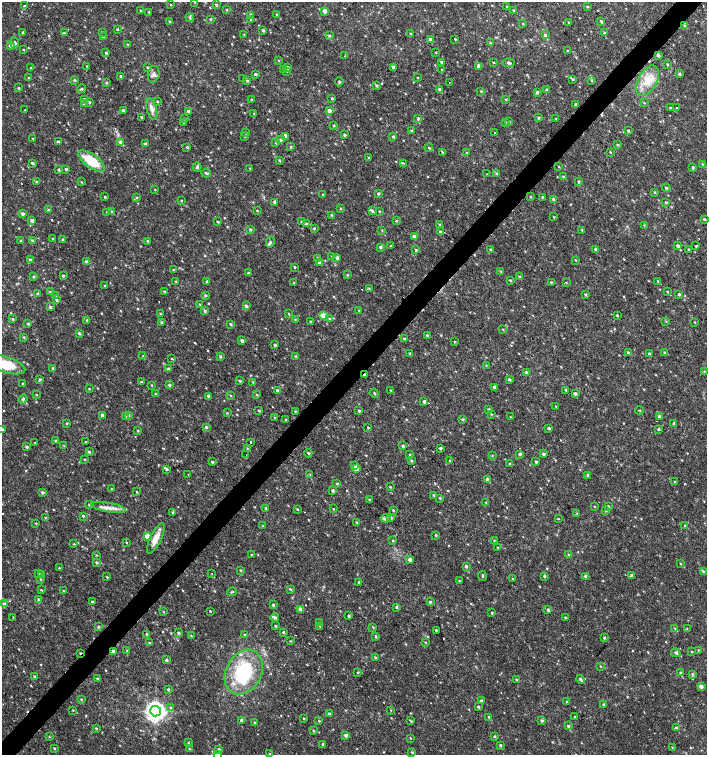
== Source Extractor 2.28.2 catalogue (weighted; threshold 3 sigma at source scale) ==
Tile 10 of 4 x 4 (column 2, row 3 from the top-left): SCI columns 1636-3044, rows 1507-3012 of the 6025 x 6031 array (HDU 1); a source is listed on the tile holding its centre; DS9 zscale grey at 2 x 2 block average (1 PNG px = mean of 2 x 2 image px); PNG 709 x 757 px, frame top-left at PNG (2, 2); each listed source drawn as its Kron ellipse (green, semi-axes under 4 px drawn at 4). Shown black and unused: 4% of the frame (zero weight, under 2 of 3 exposures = <1% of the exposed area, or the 3 px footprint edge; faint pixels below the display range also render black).
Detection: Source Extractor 2.28.2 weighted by HDU 2 'WHT'; one run over the whole footprint, this tile lists its part. Background 0.0181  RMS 0.0033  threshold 0.0151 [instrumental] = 3 sigma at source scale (4.5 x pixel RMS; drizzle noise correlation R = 1.50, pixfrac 1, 0.0396/0.0396 arcsec/px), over >= 5 px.
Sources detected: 702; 10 cosmic-ray / hot-pixel residue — neither listed nor drawn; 8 inside a brighter listed object's ellipse — not listed separately; of the other 684, all 500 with FLUX_AUTO >= 0.477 (the completeness limit of this list) listed and drawn (184 fainter detections not listed), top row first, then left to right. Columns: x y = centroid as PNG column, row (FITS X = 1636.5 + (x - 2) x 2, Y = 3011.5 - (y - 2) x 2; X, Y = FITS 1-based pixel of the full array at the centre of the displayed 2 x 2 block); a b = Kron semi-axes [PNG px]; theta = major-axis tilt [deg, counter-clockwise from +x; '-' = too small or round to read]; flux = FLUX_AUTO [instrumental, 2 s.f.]
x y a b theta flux
195 2 3 2 - 0.58
170 4 3 2 - 0.6
216 5 3 3 - 1.1
24 6 2 2 - 0.7
507 7 2 2 - 0.53
587 7 3 3 - 0.83
226 10 3 2 - 0.72
514 10 3 3 - 0.72
140 11 3 3 - 0.79
324 11 3 3 - 4.3
149 12 2 2 - 0.91
251 15 3 3 - 1.3
277 15 3 2 - 0.97
190 18 4 3 - 1
210 19 3 3 - 0.79
250 20 3 2 - 0.62
601 21 4 2 - 1
170 22 3 3 - 1.1
569 23 3 2 - 0.79
523 24 3 2 - 0.51
685 26 4 4 - 1.4
117 29 2 2 - 0.97
263 30 3 2 - 1.4
102 32 2 2 - 0.52
23 33 3 2 - 0.75
64 33 3 3 - 0.81
604 33 3 3 - 1.2
244 34 3 2 - 0.51
411 34 3 2 - 0.78
545 35 3 3 - 1.2
329 36 4 3 - 1.2
103 37 2 2 - 0.82
430 39 3 3 - 2.2
455 39 2 2 - 0.57
15 43 5 4 - 1.4
490 43 3 2 - 0.6
127 44 3 2 - 0.55
11 46 3 3 - 2.7
23 50 2 2 - 0.54
568 51 2 2 - 1.2
436 52 2 2 - 0.52
106 53 2 2 - 1.1
658 55 3 3 - 2.1
345 56 2 2 - 0.78
278 60 3 2 - 0.51
441 62 3 2 - 0.94
493 62 3 2 - 0.56
509 63 6 3 -2 1.6
667 64 3 2 - 0.71
87 66 3 2 - 0.63
147 67 3 3 - 0.82
287 67 3 3 - 2
393 67 3 2 - 3
478 67 4 3 - 2.3
31 68 3 3 - 0.63
284 70 3 2 - 0.66
442 70 2 2 - 0.66
287 71 3 2 - 0.54
154 74 8 6 78 3.1
255 74 3 3 - 1.5
679 74 4 3 - 1.1
121 76 2 2 - 1.6
417 77 2 2 - 0.51
28 78 2 2 - 0.88
243 78 2 2 - 1.5
573 79 4 2 - 0.99
75 80 3 3 - 0.95
247 80 3 3 - 1.2
591 80 3 3 - 0.78
647 81 16 9 61 13
339 82 4 2 - 1.1
450 82 2 2 - 0.72
107 83 3 2 - 0.59
376 86 3 3 - 1.1
18 88 3 3 - 0.94
82 89 4 3 - 1.2
439 89 3 3 - 1.9
547 90 3 2 - 1.5
481 91 3 2 - 0.79
537 92 3 3 - 1.3
332 98 3 3 - 0.96
84 99 3 3 - 0.95
505 99 3 3 - 0.58
252 100 2 2 - 2.1
157 101 2 2 - 0.68
89 102 3 2 - 0.77
644 103 3 2 - 0.52
84 104 3 3 - 0.78
576 104 3 3 - 1.4
670 108 3 3 - 0.82
676 108 2 2 - 2.5
152 109 11 5 -73 4.5
25 110 3 2 - 0.86
123 110 2 2 - 1.8
329 110 3 3 - 3
189 111 3 2 - 2.4
254 113 3 2 - 0.56
141 117 2 2 - 0.94
184 118 3 2 - 0.69
418 118 3 3 - 1.2
538 118 3 3 - 1.1
556 119 3 2 - 0.68
509 121 3 3 - 0.93
505 122 3 2 - 0.61
184 123 3 2 - 0.72
334 126 3 2 - 0.79
411 130 3 3 - 0.74
628 131 3 2 - 1.1
246 133 3 3 - 0.99
494 133 2 2 - 1.5
344 135 2 2 - 1.1
245 136 3 2 - 0.98
286 136 3 3 - 0.8
393 137 3 3 - 1
33 138 3 2 - 0.56
280 140 3 2 - 1.2
58 142 2 2 - 1.3
121 142 4 3 - 2.8
276 143 3 2 - 0.71
145 144 3 2 - 1.4
618 145 4 2 - 0.82
187 147 3 2 - 0.97
291 147 3 3 - 0.77
429 148 4 2 - 0.82
442 152 3 2 - 0.6
610 152 3 3 - 0.6
467 153 3 2 - 0.65
368 157 2 2 - 0.53
279 160 3 3 - 0.9
92 161 15 6 -35 25
32 163 3 2 - 1.3
403 163 3 2 - 0.69
702 164 3 2 - 0.62
197 167 5 3 - 1.5
559 167 3 2 - 0.56
693 167 3 3 - 0.9
250 168 3 2 - 0.58
59 169 3 3 - 1.3
66 169 3 2 - 1.1
206 173 5 2 - 1.3
487 174 2 2 - 0.66
496 174 3 3 - 1
564 177 3 3 - 0.93
37 182 3 3 - 0.79
81 182 3 3 - 0.58
578 182 3 3 - 0.96
666 188 4 3 - 1.6
155 189 3 2 - 0.51
654 192 3 2 - 0.74
322 194 2 2 - 0.55
378 194 2 2 - 1.2
105 197 3 3 - 0.92
137 197 3 3 - 0.86
531 197 3 3 - 0.58
542 197 3 3 - 0.79
554 199 4 3 - 1.5
181 200 3 2 - 0.63
275 202 3 3 - 1.8
666 202 3 3 - 0.96
340 208 3 3 - 0.62
49 210 4 2 - 0.78
112 211 3 3 - 0.75
257 211 3 2 - 0.65
372 211 4 3 - 1.6
379 211 3 2 - 0.64
107 212 2 2 - 1.3
22 214 2 2 - 2.4
332 215 3 2 - 0.84
554 217 3 2 - 0.57
704 219 3 2 - 0.86
32 220 3 3 - 2.6
302 221 3 3 - 1.5
396 221 3 2 - 0.62
218 222 3 2 - 0.98
306 224 3 3 - 1.6
440 225 3 3 - 1.2
644 225 3 2 - 0.5
314 228 3 3 - 0.9
250 229 3 2 - 1.1
382 230 3 2 - 0.51
582 230 3 2 - 0.63
440 231 4 3 - 1.1
414 236 4 3 - 1.9
53 239 3 2 - 0.85
62 239 3 3 - 1
32 240 3 3 - 1.6
21 241 3 2 - 0.97
148 241 3 3 - 1.1
270 242 5 3 - 1.6
390 246 2 2 - 0.71
678 246 3 3 - 1.9
696 246 2 2 - 0.67
380 247 3 3 - 1.6
490 249 3 2 - 0.76
595 249 3 2 - 1.2
688 249 3 2 - 0.88
416 250 4 3 - 1.1
332 257 4 3 - 0.96
318 258 4 3 - 1.2
337 258 3 2 - 2.1
30 260 3 3 - 1.6
576 260 2 2 - 0.63
86 262 3 3 - 2.2
319 263 4 4 - 2.2
294 267 2 2 - 0.85
174 270 3 3 - 0.94
501 272 3 3 - 0.75
248 273 3 2 - 0.67
347 275 3 3 - 0.67
63 276 3 2 - 0.89
34 277 3 3 - 0.96
520 277 3 3 - 1
510 280 3 2 - 0.86
176 281 3 2 - 0.58
207 281 4 2 - 2.1
658 281 3 2 - 0.91
294 282 3 2 - 0.52
551 282 3 3 - 0.72
566 283 3 3 - 0.58
105 285 3 3 - 0.7
369 288 3 3 - 0.62
164 291 2 2 - 0.72
50 292 3 2 - 0.63
667 292 2 2 - 0.66
37 293 3 3 - 0.8
679 294 3 2 - 1.4
206 295 4 3 - 0.72
585 295 3 3 - 0.92
55 296 3 2 - 0.72
56 300 3 3 - 1
200 304 3 3 - 0.6
246 306 3 3 - 1.4
50 307 3 2 - 1.5
359 310 3 2 - 0.48
205 311 3 3 - 1.1
160 313 3 2 - 0.57
288 313 3 2 - 0.49
617 315 3 2 - 0.93
323 316 3 3 - 17
329 318 3 3 - 0.73
13 319 3 3 - 0.83
295 319 3 3 - 0.6
87 320 4 3 - 1.2
666 321 3 3 - 0.63
161 322 3 3 - 0.98
310 322 2 2 - 0.83
695 322 2 2 - 0.57
28 324 3 2 - 0.94
230 324 3 2 - 1
503 330 3 2 - 0.52
79 333 4 3 - 1.1
427 335 3 3 - 0.8
24 337 3 3 - 0.8
404 339 3 3 - 0.89
242 340 3 3 - 2.6
454 342 2 2 - 0.66
275 345 3 3 - 1.3
628 353 4 3 - 1.3
664 353 4 3 - 0.87
410 354 2 2 - 1.7
649 354 3 3 - 1.3
143 356 3 2 - 0.55
220 356 4 3 - 1.1
295 356 4 3 - 0.74
172 359 3 2 - 0.61
6 365 20 8 -17 24
486 365 3 2 - 0.48
53 368 2 2 - 1.1
168 369 3 3 - 1.2
704 371 3 2 - 0.59
526 372 3 3 - 0.78
364 375 2 2 - 1.1
40 379 3 3 - 0.92
509 379 3 3 - 1.4
240 381 3 2 - 0.89
142 382 3 2 - 1
253 382 3 2 - 0.7
22 384 2 2 - 0.61
151 385 3 3 - 0.57
169 385 3 3 - 1.4
494 387 3 3 - 1.5
89 389 3 2 - 0.66
277 390 3 3 - 1.2
391 390 3 2 - 0.55
566 390 4 2 - 0.8
374 393 5 2 - 0.88
155 394 3 2 - 0.61
575 394 3 3 - 2
36 395 2 2 - 0.54
231 395 3 3 - 0.66
257 395 3 2 - 0.8
208 396 3 3 - 1.3
23 399 5 3 - 1.3
424 401 3 3 - 1.9
556 406 3 2 - 0.49
489 409 3 3 - 0.88
259 411 3 2 - 0.83
295 411 3 2 - 0.63
359 411 3 2 - 0.99
640 411 4 2 - 0.55
227 413 3 2 - 0.55
491 414 3 2 - 0.66
102 415 4 3 - 1.7
128 415 3 3 - 0.99
125 416 3 2 - 0.64
659 416 2 2 - 1.6
510 417 3 3 - 0.56
275 418 2 2 - 0.58
463 419 3 3 - 1
286 420 3 2 - 0.96
67 423 3 2 - 0.79
674 423 3 2 - 2.3
206 427 3 3 - 1.1
368 428 2 2 - 1.9
549 428 3 2 - 1.4
2 429 3 3 - 2
658 429 3 3 - 1.2
138 431 3 2 - 0.64
56 441 3 3 - 1.1
86 442 3 2 - 0.69
250 442 2 2 - 2.3
35 443 3 2 - 0.48
64 446 3 2 - 0.52
403 446 2 2 - 1.3
26 447 3 2 - 1.2
247 448 3 2 - 0.5
440 448 3 2 - 1.6
89 452 3 2 - 1.2
308 453 4 2 - 0.93
520 454 3 3 - 1.3
543 454 3 3 - 1.5
246 455 2 2 - 0.71
410 455 3 2 - 0.68
492 455 3 2 - 0.48
84 459 3 2 - 0.48
411 461 3 2 - 0.95
450 461 3 2 - 0.64
212 462 3 2 - 1
536 462 3 2 - 0.96
510 464 3 3 - 0.59
355 466 3 3 - 1.5
166 469 3 3 - 1.4
356 469 3 3 - 4.2
188 474 2 2 - 0.55
310 475 3 3 - 0.53
588 475 3 3 - 1.3
487 479 3 3 - 2
675 482 3 2 - 0.58
337 484 3 2 - 1
390 487 3 2 - 0.68
111 489 3 2 - 0.51
333 491 3 2 - 1.5
43 492 4 3 - 1.6
136 492 2 2 - 0.55
434 495 3 3 - 0.79
440 498 3 3 - 0.87
369 499 3 3 - 0.57
486 503 3 3 - 0.53
89 505 3 2 - 0.93
109 507 18 4 -10 5.9
594 507 3 2 - 0.52
608 507 3 2 - 1.4
265 508 3 3 - 0.91
297 509 3 2 - 0.66
333 509 3 2 - 0.51
393 510 3 2 - 0.73
606 511 3 2 - 0.67
173 512 4 3 - 1.1
577 514 4 3 - 0.82
83 516 2 2 - 0.96
45 518 3 2 - 0.48
386 518 5 4 - 2.2
390 518 3 3 - 2
558 519 2 2 - 0.58
357 522 3 3 - 0.81
36 523 3 2 - 0.53
262 526 3 3 - 0.59
685 526 3 2 - 0.74
436 535 3 2 - 0.86
147 536 3 3 - 8
156 538 16 5 64 8.6
393 541 3 2 - 0.69
494 541 2 2 - 0.51
126 542 3 2 - 0.62
74 544 3 2 - 0.49
498 548 2 2 - 0.7
569 554 3 2 - 0.77
96 555 3 2 - 0.56
251 555 3 2 - 0.55
410 560 3 3 - 3.3
96 562 3 3 - 1.1
680 564 3 2 - 0.64
466 566 3 2 - 1.5
59 568 2 2 - 0.64
240 570 3 2 - 0.86
704 571 3 3 - 1.1
212 573 2 2 - 0.52
39 574 3 3 - 0.88
42 575 3 2 - 0.52
632 575 4 3 - 1.7
483 576 5 3 - 0.95
544 576 3 2 - 1.5
586 576 3 3 - 2
107 577 2 2 - 0.86
40 579 3 3 - 0.75
513 579 2 2 - 0.59
459 581 3 2 - 0.67
359 582 3 2 - 0.92
290 589 3 2 - 0.97
41 590 4 2 - 0.6
63 591 3 2 - 0.52
232 592 5 3 - 0.83
38 599 3 3 - 1.4
92 602 3 3 - 1.1
430 602 3 3 - 1.1
4 604 4 3 - 2.6
273 605 3 2 - 1.2
397 607 4 3 - 1.2
300 609 3 3 - 3.1
548 610 3 3 - 1.3
210 611 2 2 - 0.66
163 612 2 2 - 0.54
492 613 3 2 - 0.75
348 616 3 3 - 1.1
13 617 2 2 - 1.6
565 617 2 2 - 0.7
275 618 4 3 - 1.3
320 623 3 2 - 0.48
275 626 3 2 - 0.81
320 626 3 3 - 0.63
98 627 3 2 - 1.3
373 627 3 2 - 0.62
675 628 3 2 - 0.49
687 628 2 2 - 0.57
436 630 3 2 - 0.84
283 632 3 3 - 0.95
178 633 3 3 - 1.2
147 634 3 2 - 1
245 635 3 2 - 0.66
191 636 3 3 - 0.76
376 636 3 3 - 0.98
604 638 2 2 - 0.99
290 641 2 2 - 0.53
149 642 3 3 - 0.75
425 642 3 2 - 0.5
698 650 3 2 - 0.52
113 651 3 2 - 2.5
127 651 3 3 - 1.2
692 651 3 2 - 0.67
80 653 2 2 - 0.77
676 653 5 3 - 1.5
375 657 4 3 - 0.96
166 660 3 3 - 1.2
600 666 3 2 - 0.59
244 672 23 17 62 51
358 672 3 2 - 0.69
680 673 3 3 - 0.82
693 674 4 3 - 1
34 676 3 3 - 1.1
98 679 3 3 - 1.1
580 679 4 2 - 1.5
516 680 3 2 - 0.88
701 687 3 3 - 3.4
168 689 3 2 - 1
81 699 3 3 - 0.69
481 701 3 3 - 1.4
567 702 2 2 - 1.7
604 704 3 3 - 1.2
478 707 3 3 - 1.1
171 708 4 3 - 0.97
73 710 2 2 - 0.52
391 710 3 2 - 0.5
156 711 5 5 - 480
329 714 3 3 - 0.98
489 717 3 2 - 0.9
575 717 3 3 - 0.93
304 719 2 2 - 0.81
241 720 3 3 - 1.7
319 721 3 2 - 0.67
411 721 3 2 - 0.85
542 721 3 3 - 1.4
255 723 3 2 - 0.94
568 726 3 3 - 1.1
96 728 3 3 - 0.75
676 728 3 3 - 1.7
314 731 3 2 - 0.57
346 735 3 3 - 2.3
494 736 2 2 - 1.1
49 737 3 2 - 0.5
410 738 3 2 - 0.51
188 742 3 3 - 0.56
323 744 3 2 - 1.2
500 745 3 2 - 1.1
672 748 3 3 - 0.53
54 749 3 3 - 0.84
189 749 3 2 - 0.48
219 749 3 3 - 0.93
412 752 3 3 - 0.81
217 754 3 3 - 2.7
270 754 3 3 - 0.63
Overlapping masked pixels (flux is a lower limit): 3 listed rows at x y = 364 375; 113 651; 80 653
Isophote crosses this tile's border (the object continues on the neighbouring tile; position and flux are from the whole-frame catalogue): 5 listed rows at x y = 195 2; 6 365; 2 429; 217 754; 270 754